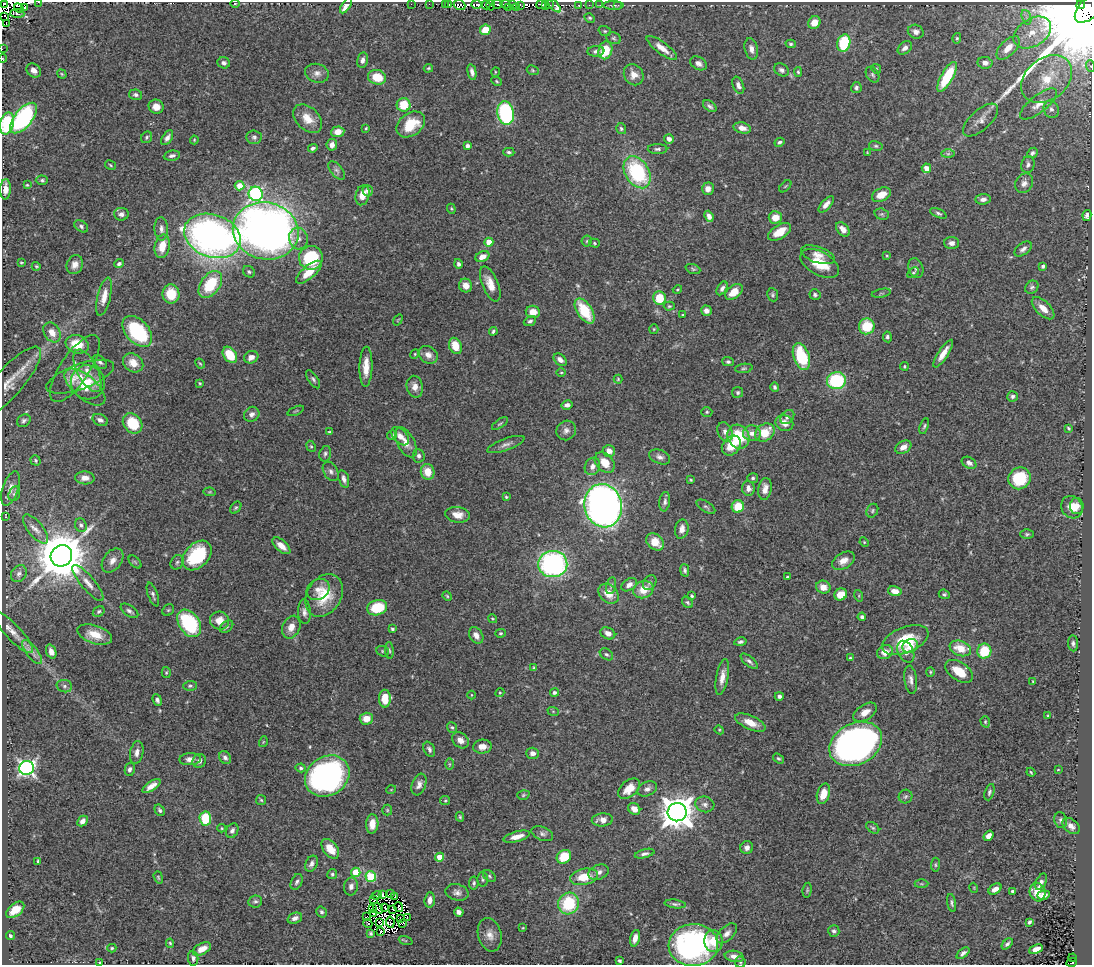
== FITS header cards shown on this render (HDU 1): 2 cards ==
NAXIS1  =                 1090
NAXIS2  =                  963

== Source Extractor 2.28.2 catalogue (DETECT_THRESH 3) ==
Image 1090 x 963 px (HDU 1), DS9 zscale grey, 1 PNG px = 1 image px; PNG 1094 x 967 px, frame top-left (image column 1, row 963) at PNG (2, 2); each listed source drawn as its Kron ellipse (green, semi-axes under 4 px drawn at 4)
Background 0.419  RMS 0.022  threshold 0.0655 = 3 sigma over >= 5 px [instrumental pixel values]
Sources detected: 514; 22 with non-positive FLUX_AUTO (blend fragments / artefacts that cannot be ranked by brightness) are neither listed nor drawn; the other 492 listed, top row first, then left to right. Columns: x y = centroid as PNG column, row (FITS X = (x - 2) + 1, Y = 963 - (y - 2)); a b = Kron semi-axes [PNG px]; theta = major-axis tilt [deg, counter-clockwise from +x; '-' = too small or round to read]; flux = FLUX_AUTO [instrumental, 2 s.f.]
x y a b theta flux
38 2 3 2 - 14
4 3 3 2 - 23
235 3 4 3 - 1.7
411 4 2 2 - 7.2
429 4 2 2 - 6.6
497 4 5 3 - 24
505 4 5 3 - 18
513 4 2 2 - 48
346 5 9 3 58 13
445 5 3 2 - 18
449 5 3 3 - 19
460 5 6 4 -22 170
477 5 5 3 - 130
486 5 4 3 - 57
491 5 5 4 - 78
541 5 5 4 - 150
549 5 4 2 - 2.5
553 5 10 3 -44 23
579 5 3 3 - 8.2
589 5 2 2 - 3.9
600 5 3 2 - 1.7
613 5 10 3 -1 3.2
618 5 3 2 - 6.3
1081 5 4 3 - 1700
521 6 3 2 - 68
546 6 3 3 - 79
516 7 3 2 - 3.4
19 8 5 3 - 79
25 8 3 2 - 47
509 8 3 2 - 22
1089 9 17 9 45 59000
17 14 7 3 -2 41
5 16 3 2 - 33
1026 17 7 4 -71 5
590 18 5 4 - 2.2
814 23 6 6 - 19
6 24 3 2 - 34
485 30 5 5 - 25
605 31 6 5 - 2.4
916 32 8 7 - 6.9
1032 33 20 13 32 37
614 38 7 5 -23 2.9
957 38 5 4 - 2.1
844 43 9 6 74 81
791 44 5 4 - 2.2
662 48 18 6 -37 14
905 48 8 5 39 6.7
1008 48 14 7 45 20
2 49 2 2 - 3.2
751 49 11 6 -76 8.5
605 50 9 7 75 46
596 51 8 5 6 4.5
3 59 4 2 - 1
362 60 8 5 78 6.3
224 63 6 5 - 5.2
698 63 9 6 -29 6.5
985 63 7 5 -9 8
1090 66 6 4 -71 1.8
428 68 5 3 - 1.8
876 69 5 4 - 1.8
34 70 8 6 -40 9.6
533 70 6 5 - 2.1
781 70 8 6 -33 4.6
472 72 8 4 -78 5.7
495 72 5 3 - 1.3
798 72 5 4 - 2.2
317 73 12 9 -15 8.7
62 74 5 3 - 1.7
634 75 11 9 -58 14
873 75 8 6 -59 3.8
377 77 9 7 -15 33
947 77 17 6 61 75
1047 79 28 21 39 65
497 81 5 4 - 1.8
738 85 9 5 -68 6.1
856 88 5 5 - 3.6
135 95 6 5 - 4
1039 104 22 8 38 18
404 105 7 7 - 37
710 106 8 5 -36 3.6
156 107 7 7 - 12
1051 109 9 7 -69 7
506 113 12 8 -81 170
23 118 18 8 51 260
308 119 17 11 -43 21
981 120 22 10 42 13
7 123 11 7 77 99
411 124 16 11 37 46
366 128 3 3 - 1.7
742 128 9 5 -13 11
621 129 6 5 - 2.7
338 132 6 5 - 15
147 137 6 5 - 2.7
254 137 7 6 - 4.1
167 138 8 5 57 6.5
669 139 5 4 - 6.7
194 140 4 4 - 1.3
779 142 5 4 - 2.9
332 145 6 5 - 7.9
467 146 4 4 - 5.4
876 146 7 5 -15 2.6
313 148 5 4 - 3.5
658 149 10 5 0 3.8
509 152 6 4 -3 2.5
867 153 3 2 - 1.5
1032 153 6 4 42 3.9
948 154 7 4 0 2.9
172 156 8 5 8 5.2
110 165 6 4 -30 1.9
1028 165 8 6 77 5.3
926 168 5 4 - 14
337 170 11 5 -51 5
637 172 17 12 -59 130
42 180 6 4 -1 2.8
1024 183 10 8 57 8.8
27 185 3 3 - 1.3
240 186 5 4 - 20
785 186 7 3 45 1.7
5 189 10 5 87 11
708 189 6 6 - 9.7
368 191 6 5 - 5.7
256 194 7 7 - 240
363 195 10 7 75 16
881 195 10 6 26 19
983 199 7 5 6 6.6
826 204 10 4 49 7.8
451 209 5 4 - 1.6
938 213 9 4 -25 3.3
121 214 7 6 - 6.1
882 214 7 5 -19 2.9
1087 215 5 4 - 5.2
709 216 6 4 -68 7.8
775 217 6 6 - 18
81 226 7 5 -36 3.5
161 229 11 7 -87 7.6
843 229 8 5 -49 11
266 231 33 28 -14 1100
780 232 13 6 31 25
212 236 29 21 -20 660
298 238 11 9 -77 9.8
587 241 5 5 - 2.1
489 242 4 4 - 31
594 243 5 4 - 2.2
952 243 7 6 - 6.5
162 246 12 7 78 24
1023 249 10 5 36 5.8
818 255 17 8 -18 13
887 256 4 3 - 1.4
482 257 7 5 26 12
311 258 12 12 - 97
21 263 4 3 - 1.7
119 264 4 3 - 3.3
458 264 5 4 - 3.8
820 264 21 11 -29 36
75 265 10 8 68 10
36 266 4 4 - 1.8
1043 266 4 4 - 3.1
916 268 10 7 -69 5.6
693 269 8 4 -21 2.5
249 272 6 5 - 3
309 272 16 6 40 27
913 273 6 4 34 2.1
210 284 15 9 54 66
490 284 19 8 -68 20
466 286 7 6 - 12
1032 287 7 6 - 3.6
722 288 7 5 59 5.1
677 289 5 3 - 1.6
734 292 10 6 37 21
881 293 9 3 11 2.1
171 294 9 8 - 34
773 295 6 5 - 2.8
815 295 5 5 - 3
104 297 19 6 77 16
660 298 7 6 - 39
669 306 5 4 - 2
1043 308 14 7 -44 17
585 311 14 7 -57 55
706 311 5 5 - 6.3
533 312 7 6 - 15
683 315 3 3 - 1.4
398 320 6 3 52 1.3
530 321 6 5 - 3.2
867 326 8 7 - 49
654 329 5 4 - 1.7
137 331 18 11 -48 110
493 331 4 3 - 2.5
52 332 11 7 -57 16
887 337 5 4 - 3.6
77 344 12 9 -19 33
455 346 8 6 -67 26
415 354 5 4 - 1.5
943 354 16 5 57 15
230 355 9 6 -55 40
428 355 10 8 -35 11
251 357 7 6 - 8.1
801 357 14 7 -70 89
560 360 7 5 -40 7.6
100 362 8 5 -42 4.6
728 362 5 4 - 3.1
133 363 11 8 -36 19
200 364 5 3 - 1.6
904 366 4 3 - 1.9
366 367 20 6 89 20
744 368 9 4 7 3
75 369 39 14 56 26
88 371 23 10 -62 19
561 373 5 3 - 1.5
80 377 36 12 20 33
313 379 10 5 -56 3.7
618 379 4 4 - 1.5
836 381 9 8 - 110
9 382 45 14 49 30
88 382 17 17 - 31
200 383 4 3 - 1.5
85 387 25 11 -41 26
415 387 11 8 -77 13
775 387 5 4 - 3.2
738 392 5 5 - 2.7
1013 396 5 5 - 3.4
567 405 6 4 12 5.5
296 411 9 3 23 1.9
707 412 5 4 - 2.2
252 414 8 7 - 6.1
787 417 8 6 46 4.1
100 420 8 5 -25 5.9
24 421 7 6 - 4.3
133 423 11 9 -48 54
784 423 9 7 -30 11
500 424 9 4 35 2.3
924 426 8 4 71 2.8
1069 428 4 3 - 2
566 430 10 9 - 7.3
329 432 4 3 - 1.7
725 432 10 7 -65 8.2
752 433 9 8 - 10
765 433 10 8 35 34
392 435 5 4 - 2.2
400 436 11 6 -46 9.8
738 437 12 10 -63 58
406 442 16 8 -62 15
506 444 19 6 20 7.7
311 446 6 4 -66 2.1
731 446 11 8 50 29
903 447 8 6 28 9.4
609 451 6 6 - 11
325 454 8 5 76 3.6
419 456 7 6 - 4.4
660 457 11 7 -22 6.3
35 460 5 4 - 2.7
605 463 12 8 -48 20
969 463 8 5 -30 5.7
592 466 9 7 63 7.6
331 471 10 7 -59 5.4
428 472 8 7 - 24
85 478 9 6 -2 11
753 478 5 5 - 3
1020 478 11 10 - 58
344 479 9 5 -72 6.1
691 480 3 3 - 1.5
11 488 18 7 71 12
748 488 7 6 - 7.3
765 489 11 6 79 12
210 492 6 4 -10 1.9
14 494 7 5 72 3.4
506 497 3 3 - 1.7
665 502 10 5 82 4.8
603 506 22 18 -77 1000
738 506 6 6 - 32
1077 506 8 7 - 12
706 507 11 5 -33 3.6
1072 507 12 10 -54 21
236 508 7 5 49 2.4
872 511 7 5 62 2.9
457 515 12 8 -8 15
5 516 3 2 - 0.86
81 525 7 6 - 3.9
36 529 18 7 -51 12
682 529 10 6 79 9.5
1027 534 6 4 1 2.5
655 542 10 7 -42 22
864 542 5 3 - 1.2
281 546 11 5 -42 14
197 555 17 12 46 84
61 556 11 10 - 8900
113 560 13 9 53 11
843 561 12 8 31 12
135 562 8 4 -45 2.1
177 562 7 6 - 3.2
553 564 14 13 - 300
685 570 6 4 -78 3.3
19 574 9 7 54 6.6
787 577 3 3 - 1.6
88 583 23 7 -50 14
650 583 8 6 58 4.4
629 585 8 5 33 8.4
611 586 9 5 77 3.1
823 587 7 6 - 14
318 589 12 9 34 12
643 590 10 8 22 25
895 591 7 5 -15 11
608 594 11 8 -43 20
841 594 6 5 - 18
944 594 6 4 -22 2.6
153 595 12 5 -70 4.4
324 595 23 17 58 49
447 596 5 4 - 1.7
692 596 3 3 - 2.5
859 596 6 4 -73 1.9
687 602 6 5 - 2.7
377 608 10 7 17 58
168 610 6 5 - 2.3
99 611 6 4 33 2.8
129 611 10 5 -34 4.6
304 612 12 6 -87 6.9
862 617 4 3 - 3.5
492 619 4 3 - 1.5
220 621 9 9 - 18
189 623 15 10 -55 120
226 627 7 5 40 3.2
291 627 12 8 66 14
392 629 3 3 - 2.7
13 632 28 7 -46 17
501 633 5 4 - 2.1
608 633 8 5 -26 9.6
95 634 18 9 -18 28
476 635 9 6 -58 9.8
905 640 24 12 22 53
740 642 6 4 12 3.4
1073 643 8 5 -84 4.1
910 646 8 6 34 16
960 648 11 7 -20 25
389 650 8 3 -84 2.3
383 651 6 5 - 2.3
984 651 7 7 - 44
32 652 14 5 -51 9
51 652 7 5 -70 8.4
885 652 8 7 - 15
906 652 11 7 -62 11
606 654 7 5 -35 3.3
850 658 4 4 - 1.8
749 661 10 4 -40 4.6
534 668 4 3 - 2.6
959 671 15 9 -34 29
930 672 5 4 - 1.9
166 673 5 4 - 2.3
722 677 18 6 79 14
911 680 14 6 -84 7.5
1033 681 3 2 - 1.2
64 686 8 6 -15 4.2
190 686 7 5 1 2.7
500 693 4 4 - 1.5
554 693 4 4 - 3.7
471 695 4 3 - 1.1
779 696 4 4 - 4.8
385 699 9 6 -90 24
157 700 6 4 -68 4.5
553 711 6 3 -19 1.4
865 712 13 7 33 13
1048 715 3 2 - 1.4
366 719 6 6 - 19
750 722 16 7 -24 20
985 722 6 4 -71 2.1
452 727 5 4 - 2.4
719 730 5 4 - 1.5
460 740 9 7 -44 11
263 742 5 3 - 1.4
856 744 28 20 26 690
482 747 9 7 5 13
429 749 8 5 -64 4.8
137 752 11 6 79 8.4
533 753 6 5 - 7.2
225 758 7 5 -55 4.5
190 759 11 6 3 8.2
778 759 6 4 -36 2.3
199 761 7 6 - 5.6
449 764 6 4 -90 1.6
27 768 7 7 - 460
301 768 5 4 - 2.6
130 769 6 5 - 4.7
1058 770 4 2 - 1.1
1031 772 4 3 - 1.4
327 776 23 19 32 480
419 784 11 7 70 7.4
151 786 10 4 34 12
629 789 13 8 40 21
647 789 10 7 25 6.4
391 790 5 3 - 1.1
989 792 8 4 72 3.7
823 794 10 6 74 19
523 795 6 4 18 2.2
905 796 7 6 - 3.4
261 800 5 5 - 2.1
445 801 5 4 - 1.8
705 804 9 7 -15 6.6
634 809 6 5 - 9.9
160 810 6 4 -58 3.3
387 810 5 5 - 1.9
677 812 9 9 - 3100
460 817 4 3 - 2.2
205 819 7 6 - 63
602 820 10 6 5 11
1061 820 8 6 -75 4.2
83 821 6 4 47 6.8
372 824 9 6 87 17
1071 826 10 6 -41 8.8
222 828 4 3 - 1.4
873 828 7 4 -37 2.6
232 831 7 6 - 4.8
542 834 11 6 -22 5.3
988 836 5 4 - 8.9
517 837 13 5 15 14
747 848 6 6 - 7.4
330 849 11 7 -53 25
645 854 10 4 14 4.6
440 857 4 4 - 21
564 857 7 6 - 37
38 861 4 2 - 1.8
311 864 8 6 62 5.9
935 865 7 4 86 2
356 872 4 4 - 49
599 872 10 7 23 7
332 874 5 5 - 2.6
371 876 5 5 - 94
489 876 7 5 -38 2.8
158 877 6 4 -71 1.9
584 877 14 8 11 30
483 879 7 5 -86 2.8
297 882 8 5 64 4
1041 882 9 5 60 5.1
474 883 6 5 - 2.9
921 884 7 4 0 2
351 886 9 7 78 7.1
974 888 5 3 - 1.2
995 889 7 5 33 8.8
807 890 7 4 83 2.3
1013 891 4 3 - 2.8
457 892 11 8 -15 7.6
1037 892 9 8 - 26
382 894 3 2 - 1.2
391 894 3 2 - 1.1
377 895 5 2 - 1.2
1043 895 6 4 17 8.9
395 897 2 2 - 1.3
373 899 3 2 - 5.1
430 900 7 5 84 9.9
255 901 7 6 - 3.5
568 903 11 10 - 79
952 903 9 4 -80 3.5
675 904 10 4 -7 3.6
385 907 2 2 - 1.2
399 907 5 2 - 0.58
378 908 6 3 -51 3
372 909 3 2 - 2.3
392 909 3 2 - 2.3
15 910 10 6 40 23
321 912 6 5 - 3.1
459 912 5 4 - 6.3
374 914 3 2 - 1.1
366 917 3 2 - 1.7
407 917 3 2 - 1.6
295 918 7 5 20 6.8
400 918 2 2 - 1.9
390 922 6 3 -81 1.1
1029 922 4 3 - 3.5
368 923 4 2 - 1.8
380 923 4 2 - 1.1
403 923 4 2 - 5.9
523 928 3 3 - 1.2
834 931 6 5 - 4.2
380 932 3 2 - 0.19
371 933 4 3 - 2.5
727 933 12 7 43 8.3
490 935 17 11 -74 16
10 936 5 3 - 2.5
635 938 8 4 76 11
406 941 7 4 -19 1.7
713 941 11 9 -87 24
170 943 5 4 - 1.8
1007 944 7 4 47 4.2
693 945 25 21 4 340
112 948 4 4 - 1.9
202 949 10 5 28 16
1036 949 7 4 21 12
963 953 7 4 39 4.6
734 956 9 5 -9 9.5
193 958 7 5 -83 4.6
1072 958 4 3 - 3.9
619 961 3 3 - 3.5
99 962 3 3 - 0.93
740 962 5 5 - 2.4
1072 962 5 4 - 48
At the frame edge (FLAGS 8, measured only in part): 6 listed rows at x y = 38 2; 1089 9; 2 49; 3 59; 1090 66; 1072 962
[22 non-positive-flux detections neither listed nor drawn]